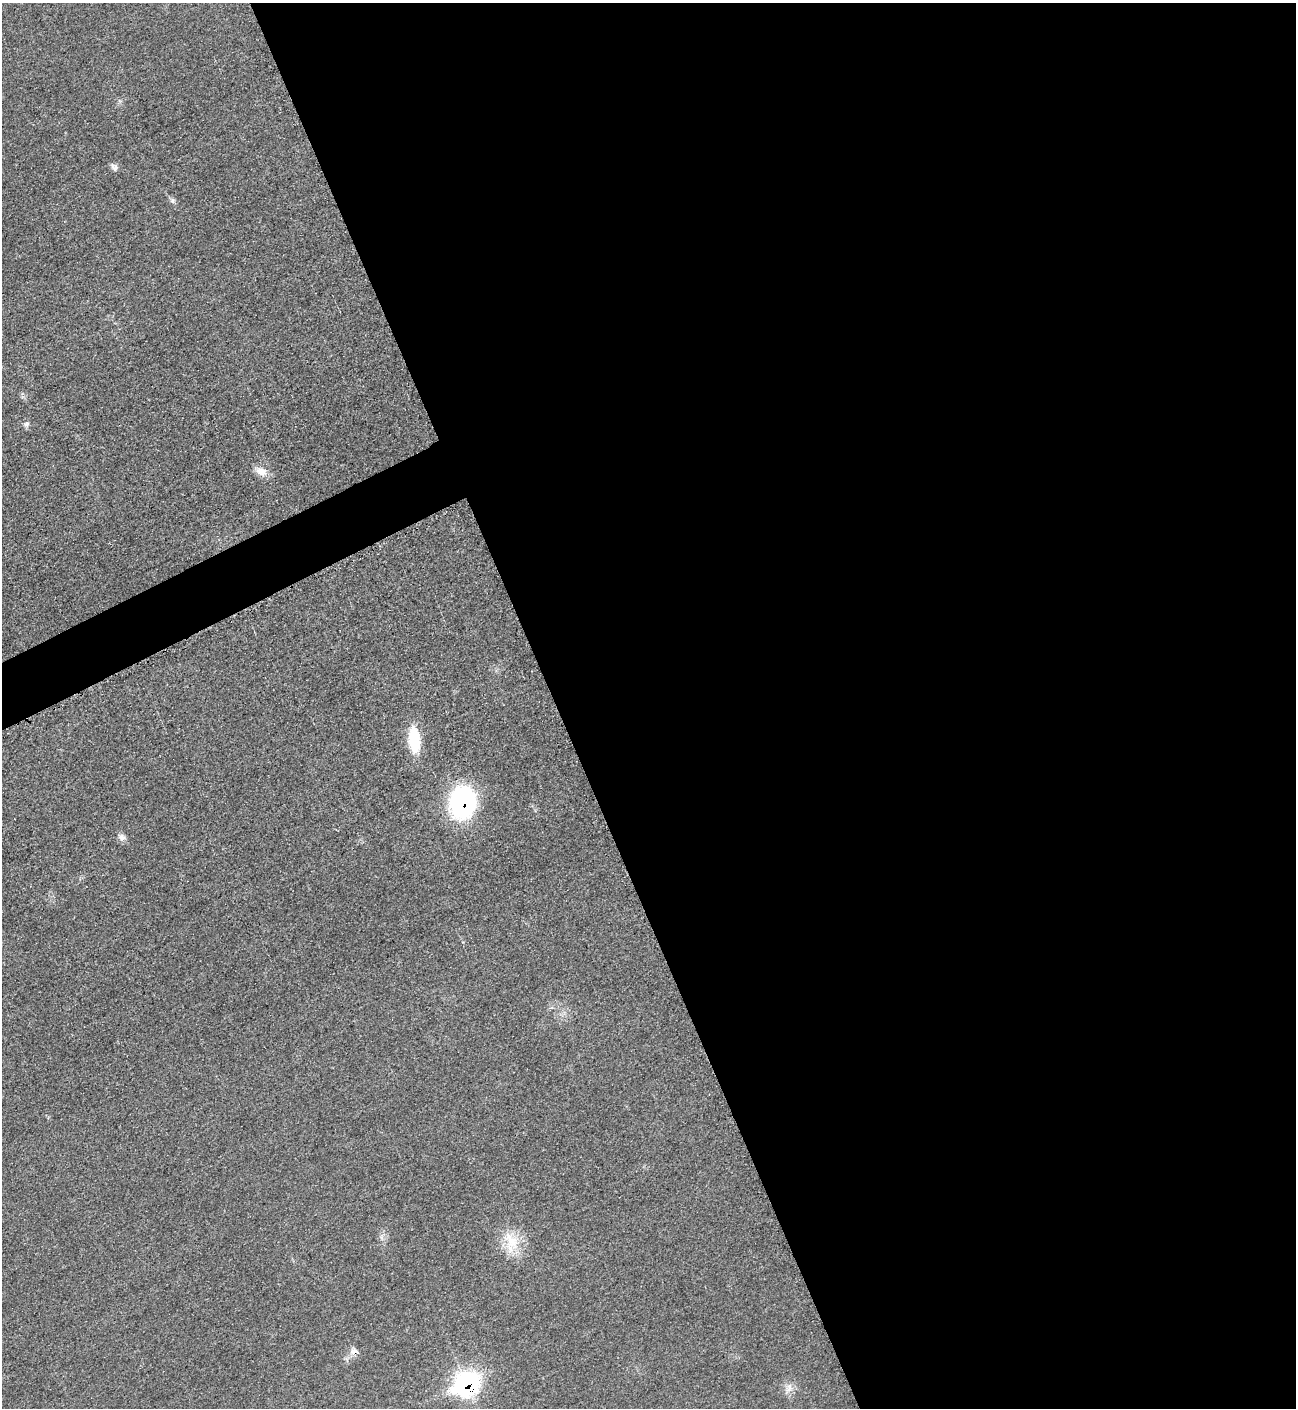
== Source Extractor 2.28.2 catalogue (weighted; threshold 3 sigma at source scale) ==
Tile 8 of 4 x 4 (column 4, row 2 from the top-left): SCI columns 4182-5475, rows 2830-4235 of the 5642 x 5651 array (HDU 1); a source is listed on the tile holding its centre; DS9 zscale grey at full resolution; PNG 1298 x 1410 px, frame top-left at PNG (2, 3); no overlay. Shown black and unused: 59% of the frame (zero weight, under 3 of 5 exposures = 1% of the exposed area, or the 3 px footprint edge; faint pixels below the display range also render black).
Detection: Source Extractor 2.28.2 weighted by HDU 2 'WHT'; one run over the whole footprint, this tile lists its part. Background 0.0198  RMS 0.0051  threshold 0.0229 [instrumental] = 3 sigma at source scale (4.5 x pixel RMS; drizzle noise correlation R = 1.50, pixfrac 1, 0.05/0.05 arcsec/px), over >= 5 px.
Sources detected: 11; all 11 listed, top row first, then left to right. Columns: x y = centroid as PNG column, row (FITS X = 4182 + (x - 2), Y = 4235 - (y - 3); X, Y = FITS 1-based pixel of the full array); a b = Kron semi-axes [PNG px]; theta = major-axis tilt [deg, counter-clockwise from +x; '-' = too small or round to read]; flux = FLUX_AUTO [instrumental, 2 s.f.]
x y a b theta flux
114 167 10 7 -70 1.9
172 200 6 6 - 1.1
26 424 8 5 20 1.4
261 471 17 10 -25 4.5
414 739 29 12 -85 19
463 802 31 25 78 68
122 837 9 8 - 2.3
511 1241 29 15 -60 14
354 1351 11 7 5 3
467 1384 15 12 33 110
789 1388 13 5 73 2.6
Overlapping masked pixels (flux is a lower limit): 3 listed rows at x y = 463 802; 354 1351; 467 1384